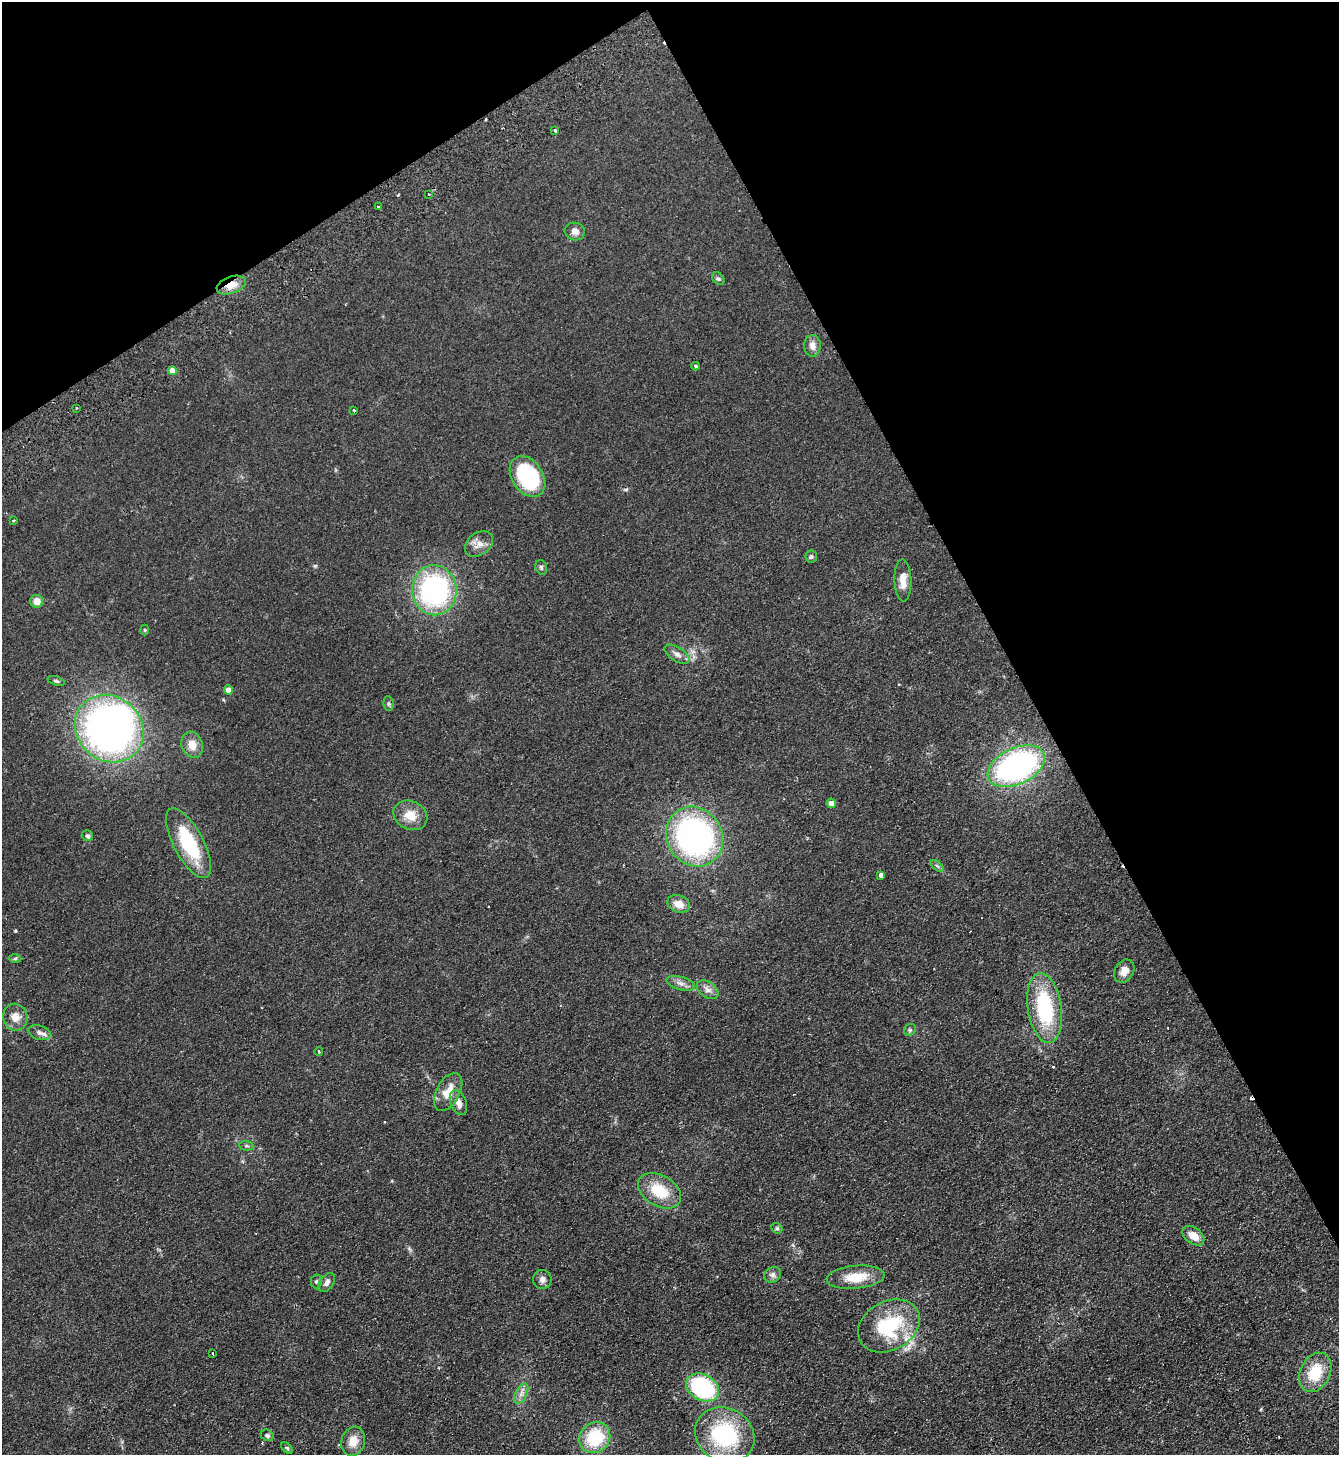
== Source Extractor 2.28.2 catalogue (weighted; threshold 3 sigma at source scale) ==
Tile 3 of 4 x 4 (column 3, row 1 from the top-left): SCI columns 3003-4339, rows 4412-5864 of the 5869 x 5915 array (HDU 1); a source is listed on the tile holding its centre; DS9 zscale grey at full resolution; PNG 1341 x 1457 px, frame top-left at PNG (2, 2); each listed source drawn as its Kron ellipse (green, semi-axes under 4 px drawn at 4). Shown black and unused: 30% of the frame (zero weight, under 2 of 3 exposures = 3% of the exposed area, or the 3 px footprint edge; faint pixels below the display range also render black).
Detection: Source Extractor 2.28.2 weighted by HDU 2 'WHT'; one run over the whole footprint, this tile lists its part. Background 0.0921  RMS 0.011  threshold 0.0475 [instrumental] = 3 sigma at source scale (4.5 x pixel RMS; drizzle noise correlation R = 1.50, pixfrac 1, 0.05/0.05 arcsec/px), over >= 5 px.
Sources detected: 70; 1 inside a brighter object's white glare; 3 cosmic-ray / hot-pixel residue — neither listed nor drawn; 1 inside a brighter listed object's ellipse — not listed separately; the other 65 listed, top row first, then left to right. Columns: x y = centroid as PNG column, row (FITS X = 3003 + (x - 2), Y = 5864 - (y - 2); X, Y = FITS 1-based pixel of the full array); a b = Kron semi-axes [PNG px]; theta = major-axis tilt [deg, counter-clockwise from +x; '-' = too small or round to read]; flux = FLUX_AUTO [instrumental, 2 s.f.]
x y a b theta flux
555 131 4 3 - 1.7
428 194 3 2 - 0.83
378 207 3 3 - 2.3
575 231 10 8 -17 5.5
718 279 7 5 -46 2
231 285 15 8 20 12
812 346 11 8 89 7.6
696 366 4 3 - 1.6
172 371 4 4 - 12
76 408 3 2 - 1.5
354 410 3 3 - 2.3
527 477 22 15 -56 100
14 520 3 3 - 1.5
479 544 15 11 37 9.1
811 556 6 6 - 2.2
541 567 7 5 -75 2.1
903 580 21 8 -88 11
434 590 25 22 -84 180
37 601 6 6 - 11
145 630 5 3 - 0.93
677 654 14 7 -33 5.4
56 681 9 4 -18 1.8
228 690 4 4 - 9.3
389 704 7 5 -84 1.8
109 729 36 32 -41 460
192 745 13 10 -70 11
1016 766 30 18 25 260
831 803 5 4 - 7
410 815 17 14 -26 16
87 836 6 5 - 2.2
695 837 31 27 -57 270
188 843 39 15 -62 68
937 866 7 4 -37 2
881 875 4 4 - 3.8
679 904 12 8 -19 11
15 958 6 4 1 1.4
1124 971 12 9 58 8.4
680 983 14 6 -16 5.6
708 990 12 7 -35 5.5
1045 1008 35 17 -81 82
15 1017 13 12 - 10
910 1030 6 5 - 2
39 1033 12 7 -16 4.6
319 1052 4 3 - 0.82
448 1092 21 11 61 19
458 1103 13 8 -69 8.1
246 1146 7 5 -6 1.8
659 1191 23 15 -31 33
777 1228 6 5 - 1.7
1193 1236 12 8 -37 14
773 1275 9 7 35 3.8
856 1277 29 11 5 25
542 1279 9 9 - 4.6
316 1281 7 5 -90 2
327 1283 11 6 52 4.8
889 1326 33 24 29 76
212 1354 3 3 - 2.2
1315 1372 21 15 64 34
703 1387 17 13 -28 110
521 1394 11 5 63 4.9
267 1435 7 5 -26 2.3
725 1435 31 26 -29 96
595 1438 16 14 46 49
353 1441 15 11 74 13
287 1448 7 4 -44 1.6
Overlapping masked pixels (flux is a lower limit): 1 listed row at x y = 231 285
Unlisted compact peaks at least as high as the median listed source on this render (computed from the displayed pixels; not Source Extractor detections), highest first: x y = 15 931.